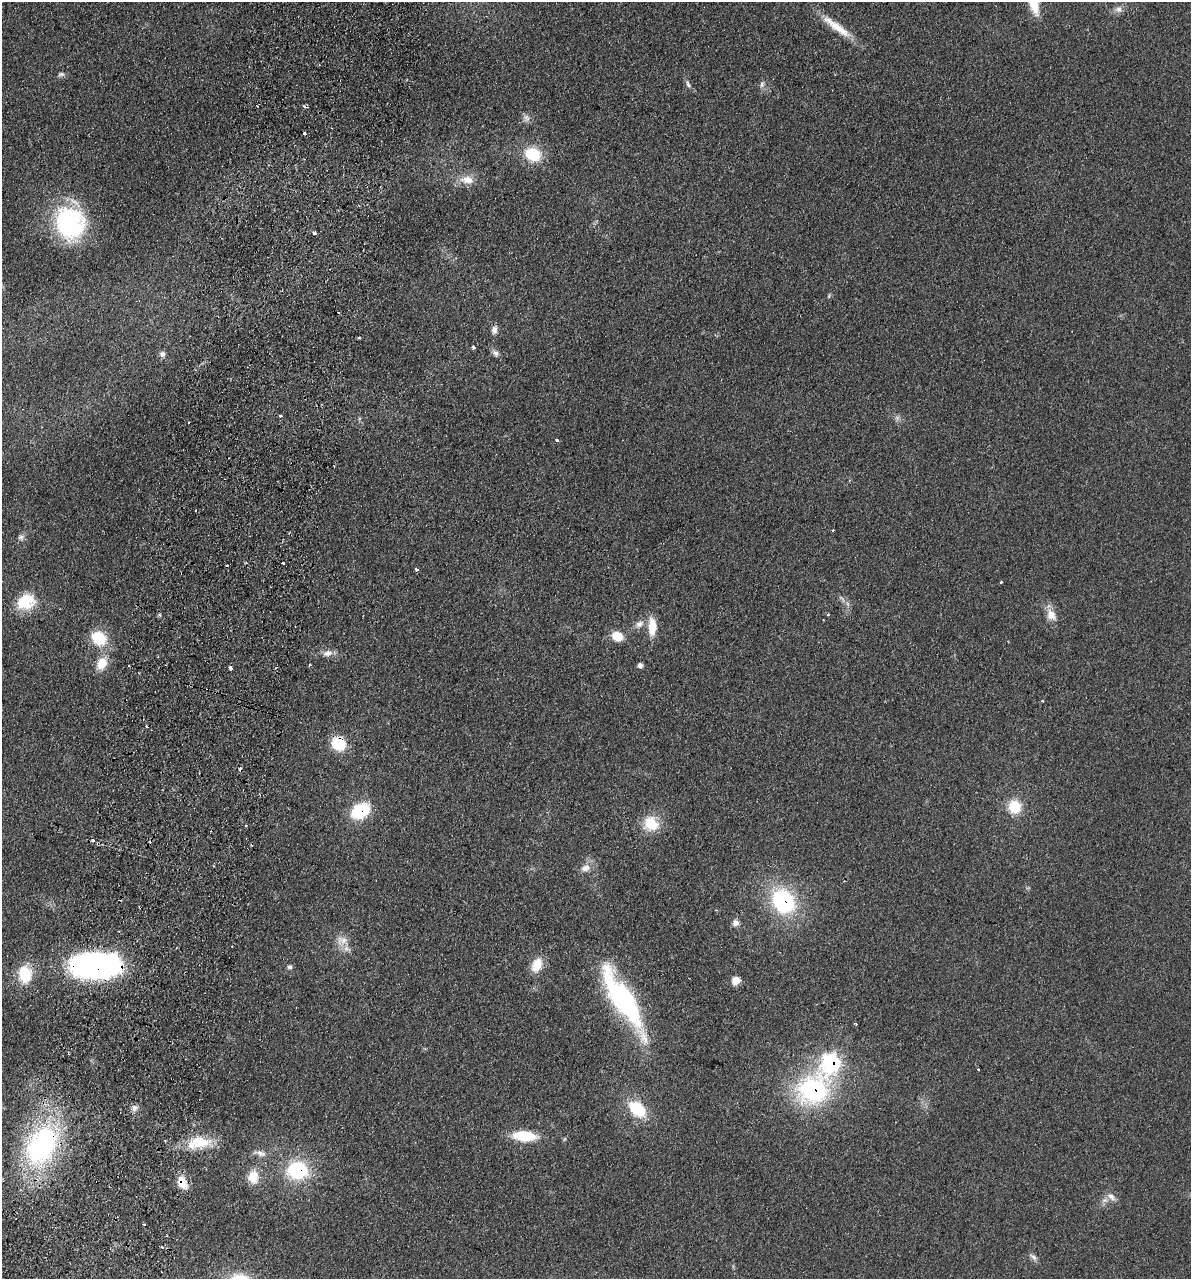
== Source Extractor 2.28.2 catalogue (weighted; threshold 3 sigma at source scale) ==
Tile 7 of 4 x 4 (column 3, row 2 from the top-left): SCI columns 2556-3744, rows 2571-3847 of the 5237 x 5141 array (HDU 1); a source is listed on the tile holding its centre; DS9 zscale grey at full resolution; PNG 1193 x 1281 px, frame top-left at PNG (2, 2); no overlay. Shown black and unused: <1% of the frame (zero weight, under 2 of 3 exposures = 3% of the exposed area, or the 3 px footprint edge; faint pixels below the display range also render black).
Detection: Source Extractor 2.28.2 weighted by HDU 2 'WHT'; one run over the whole footprint, this tile lists its part. Background 0.191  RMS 0.012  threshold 0.055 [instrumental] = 3 sigma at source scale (4.5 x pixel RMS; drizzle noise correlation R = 1.50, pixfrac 1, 0.05/0.05 arcsec/px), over >= 5 px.
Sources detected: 82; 1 too faint to see at this stretch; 7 cosmic-ray / hot-pixel residue — not listed; the other 74 listed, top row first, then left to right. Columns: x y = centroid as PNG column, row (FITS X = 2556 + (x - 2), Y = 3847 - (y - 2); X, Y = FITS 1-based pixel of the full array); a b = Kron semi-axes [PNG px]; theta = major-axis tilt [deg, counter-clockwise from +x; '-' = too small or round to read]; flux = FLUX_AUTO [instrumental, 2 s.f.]
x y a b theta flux
1033 2 32 12 -79 37
1119 9 10 8 -23 5.8
836 27 47 9 -36 27
61 74 9 5 1 3.1
688 84 10 5 -60 3.5
762 84 9 6 81 3.6
526 118 11 8 -58 5.4
304 133 3 3 - 3.4
533 154 17 13 -25 45
467 180 20 11 -4 16
69 223 38 32 -61 140
314 232 4 3 - 6.4
494 330 11 7 80 5.7
359 338 5 3 - 1.4
473 347 3 3 - 3.8
496 353 10 7 -56 4.5
162 354 8 8 - 4.3
280 415 3 3 - 3.8
897 418 6 6 - 3
189 423 3 3 - 3.6
557 440 4 3 - 2.6
833 531 3 2 - 1.5
21 537 9 5 15 3.7
283 563 3 3 - 3.1
227 566 3 3 - 2.4
416 569 3 3 - 6.2
1001 582 3 3 - 1.4
26 601 22 17 25 40
828 614 4 3 - 1.3
1051 615 16 12 -60 13
639 624 13 9 30 8
652 627 21 9 -90 22
617 636 11 9 -28 21
99 638 17 14 -40 39
327 653 14 8 13 8
101 664 14 11 59 21
310 665 3 3 - 1.6
640 665 6 5 - 4
231 668 4 3 - 8.4
1042 701 4 3 - 1.5
147 727 3 3 - 3.3
339 744 15 12 -37 37
1015 807 15 13 -71 31
360 811 17 12 32 67
651 823 19 16 -41 31
246 825 3 2 - 1.1
93 841 4 3 - 3.2
251 845 3 2 - 1.1
585 868 13 9 26 9.4
783 901 27 22 -55 120
736 923 8 8 - 5.7
342 940 17 12 2 13
537 965 17 11 67 21
95 966 55 27 -1 270
289 967 6 6 - 2.7
25 974 20 15 -85 39
736 980 9 8 - 10
623 1000 78 20 -58 190
855 1023 5 3 - 1.1
831 1063 10 9 - 270
813 1090 39 33 35 170
134 1108 8 8 - 4.9
637 1109 18 12 -43 48
525 1136 21 10 -4 49
200 1142 30 16 1 36
41 1145 47 31 59 230
261 1153 14 7 -19 7.1
298 1170 21 18 -3 80
253 1177 13 10 87 23
183 1182 13 9 -67 22
1111 1197 14 7 -39 6.4
144 1224 3 2 - 1.3
162 1247 4 3 - 1.7
1033 1257 13 5 -41 4.1
Overlapping masked pixels (flux is a lower limit): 9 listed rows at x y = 339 744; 360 811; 783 901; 95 966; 831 1063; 813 1090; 41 1145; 298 1170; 183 1182
Isophote crosses this tile's border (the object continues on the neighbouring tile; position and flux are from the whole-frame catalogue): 1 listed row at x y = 1033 2